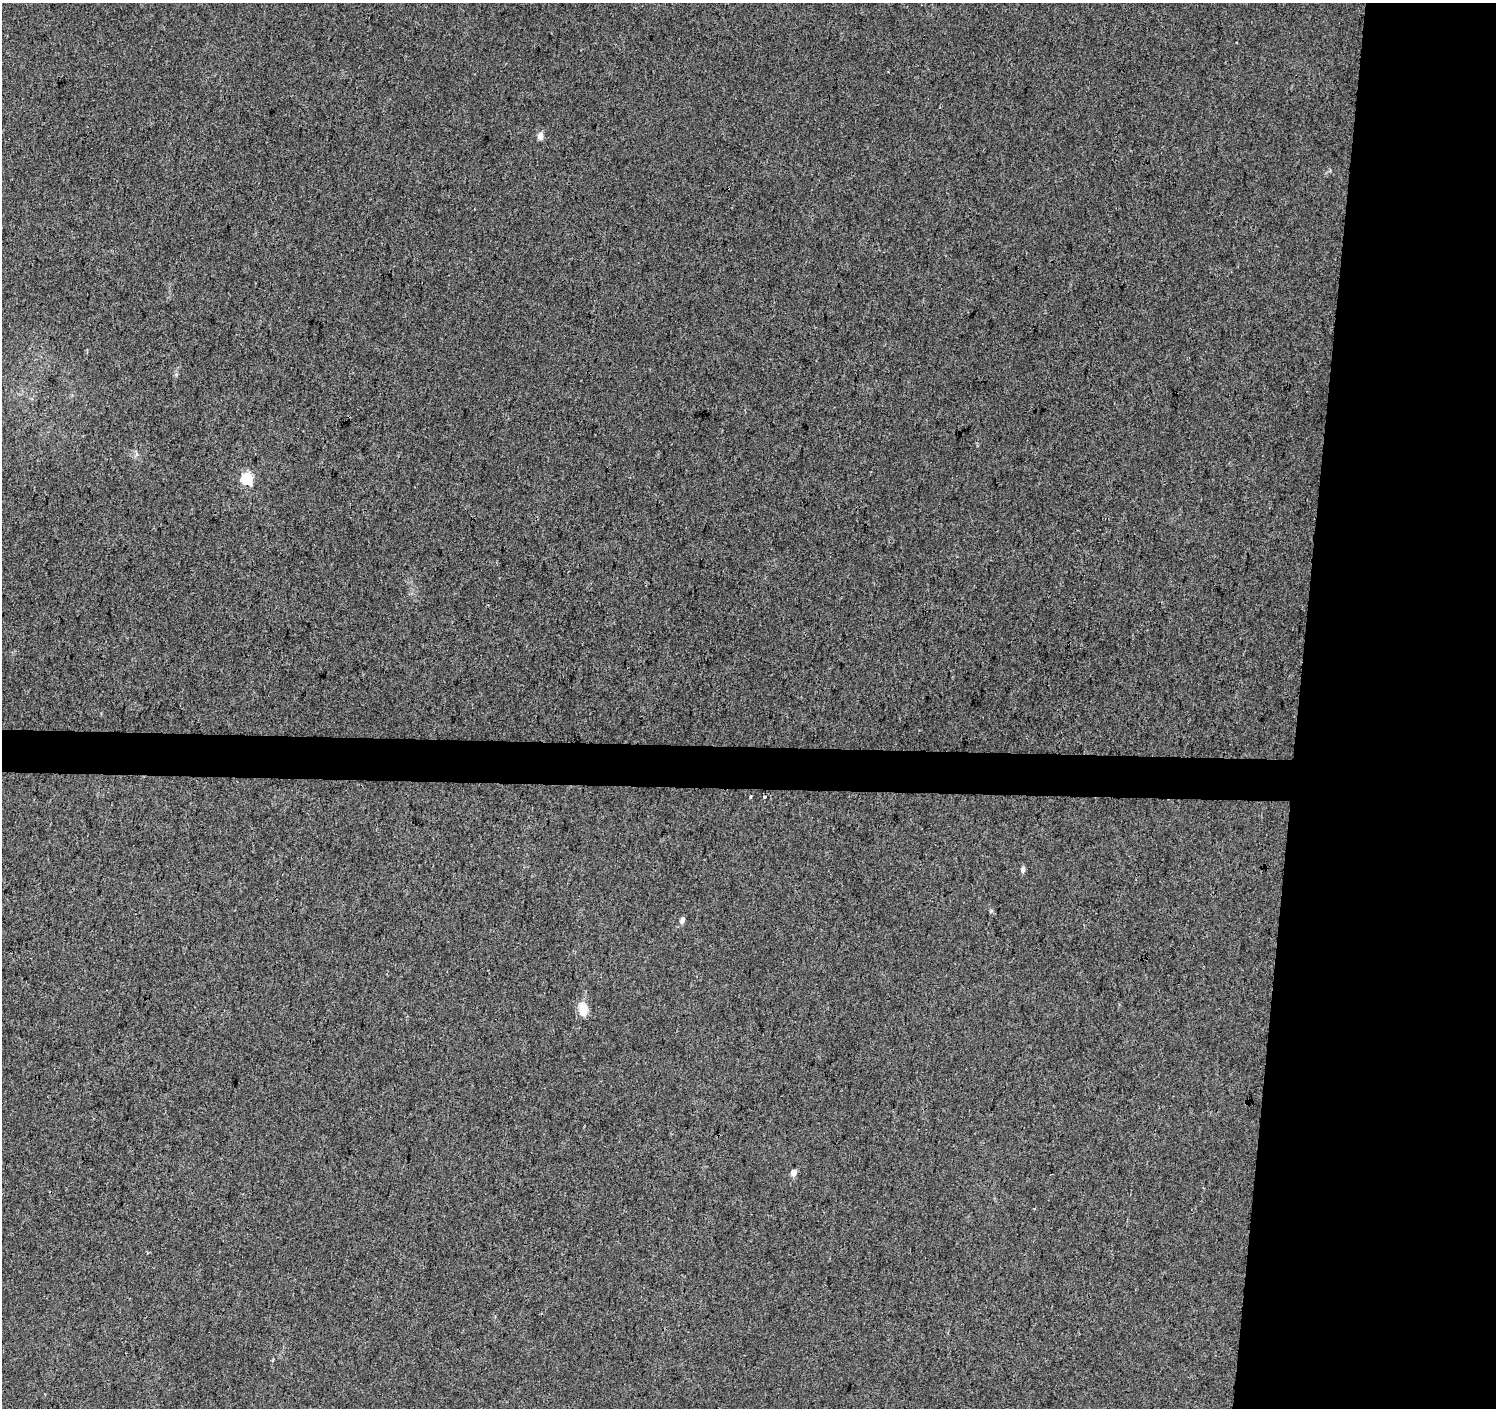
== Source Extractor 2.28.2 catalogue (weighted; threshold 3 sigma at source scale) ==
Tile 6 of 3 x 3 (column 3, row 2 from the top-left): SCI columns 2997-4490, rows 1688-3093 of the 4490 x 4726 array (HDU 1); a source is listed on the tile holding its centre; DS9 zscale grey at full resolution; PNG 1498 x 1410 px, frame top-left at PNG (2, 3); no overlay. Shown black and unused: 16% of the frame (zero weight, under 3 of 4 exposures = <1% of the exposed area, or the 3 px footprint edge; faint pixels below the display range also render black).
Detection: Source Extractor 2.28.2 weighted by HDU 2 'WHT'; one run over the whole footprint, this tile lists its part. Background 0.00866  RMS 0.0039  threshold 0.0176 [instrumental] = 3 sigma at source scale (4.5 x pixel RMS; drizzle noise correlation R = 1.50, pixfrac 1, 0.0396/0.0396 arcsec/px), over >= 5 px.
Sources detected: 8; all 8 listed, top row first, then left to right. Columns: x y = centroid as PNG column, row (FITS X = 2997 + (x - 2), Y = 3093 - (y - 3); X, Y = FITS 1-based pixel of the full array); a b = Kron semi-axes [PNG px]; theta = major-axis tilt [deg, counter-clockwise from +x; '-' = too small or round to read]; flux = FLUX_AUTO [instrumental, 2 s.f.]
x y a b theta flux
540 136 5 4 - 4.7
247 479 5 5 - 38
751 797 3 2 - 0.57
764 797 3 3 - 1.5
1023 870 6 5 - 1.2
682 920 9 5 64 1.2
583 1009 13 9 -87 6.2
794 1173 5 4 - 3.8